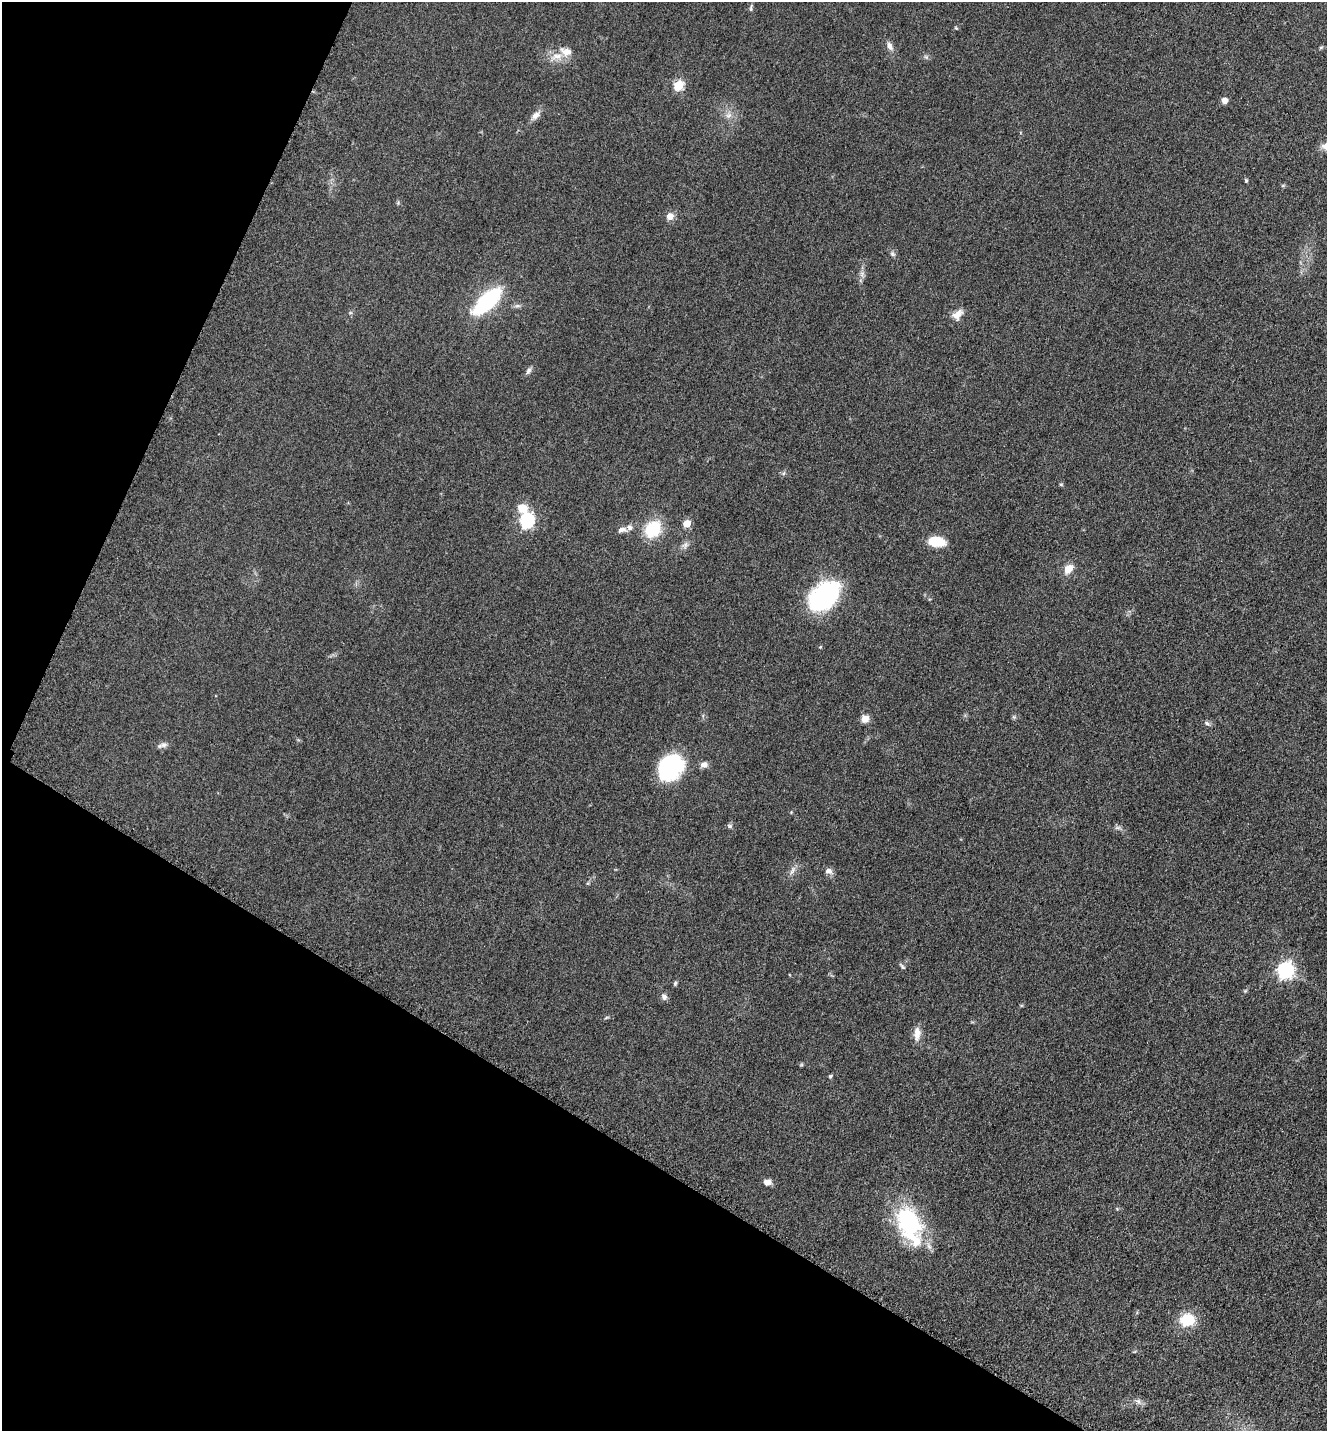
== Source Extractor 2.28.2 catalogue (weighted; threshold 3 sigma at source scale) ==
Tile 9 of 4 x 4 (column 1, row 3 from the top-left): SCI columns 298-1622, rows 1471-2899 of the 5805 x 5774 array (HDU 1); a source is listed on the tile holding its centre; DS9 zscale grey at full resolution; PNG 1329 x 1433 px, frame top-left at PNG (2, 2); no overlay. Shown black and unused: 26% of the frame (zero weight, under 3 of 5 exposures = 4% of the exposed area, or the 3 px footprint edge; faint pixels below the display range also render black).
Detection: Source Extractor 2.28.2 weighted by HDU 2 'WHT'; one run over the whole footprint, this tile lists its part. Background 0.0682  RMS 0.0061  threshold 0.0275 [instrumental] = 3 sigma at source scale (4.5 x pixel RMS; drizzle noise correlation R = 1.50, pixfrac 1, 0.05/0.05 arcsec/px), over >= 5 px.
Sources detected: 51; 4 inside a brighter listed object's ellipse — not listed separately; the other 47 listed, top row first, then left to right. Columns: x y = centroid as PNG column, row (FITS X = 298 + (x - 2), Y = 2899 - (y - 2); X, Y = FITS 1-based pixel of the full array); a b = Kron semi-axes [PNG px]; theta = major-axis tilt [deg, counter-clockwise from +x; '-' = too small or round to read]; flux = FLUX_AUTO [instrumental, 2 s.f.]
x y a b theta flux
751 8 11 3 77 1.1
956 28 5 4 - 0.6
890 46 11 6 -68 2.9
557 56 18 9 7 6.8
678 86 5 5 - 33
1224 100 5 5 - 5.9
535 115 13 8 40 3.4
728 115 9 7 43 2.6
1246 181 5 4 - 0.72
670 216 6 5 - 7
892 254 8 6 -45 1.4
862 274 8 5 61 2
487 301 21 8 44 96
957 314 16 10 43 4.9
528 371 10 6 59 1.7
784 473 7 4 70 0.96
1061 484 6 4 -1 0.65
522 508 12 10 -24 8.4
527 521 7 6 - 100
687 524 5 5 - 11
653 529 18 14 49 24
622 530 14 8 11 2.9
936 541 15 8 -9 18
685 545 10 6 36 2.2
1068 569 9 7 48 8.6
824 596 34 22 41 80
865 719 9 9 - 4
1207 723 8 5 -32 1.4
163 745 10 7 13 2.3
704 765 8 7 - 3.1
671 766 25 21 50 60
730 826 8 6 0 1.2
1118 828 9 4 9 1.4
792 870 14 5 64 2.4
829 871 10 8 -15 2.8
902 966 10 4 -51 1.1
1285 970 7 7 - 170
675 983 6 4 74 0.98
1245 991 5 4 - 0.73
664 997 9 7 -52 2
606 1018 6 3 20 0.7
917 1033 19 9 86 5.4
830 1076 5 4 - 0.73
767 1182 9 7 6 3.1
909 1222 38 27 -61 56
1187 1320 11 10 - 21
1138 1401 8 5 -58 1.7